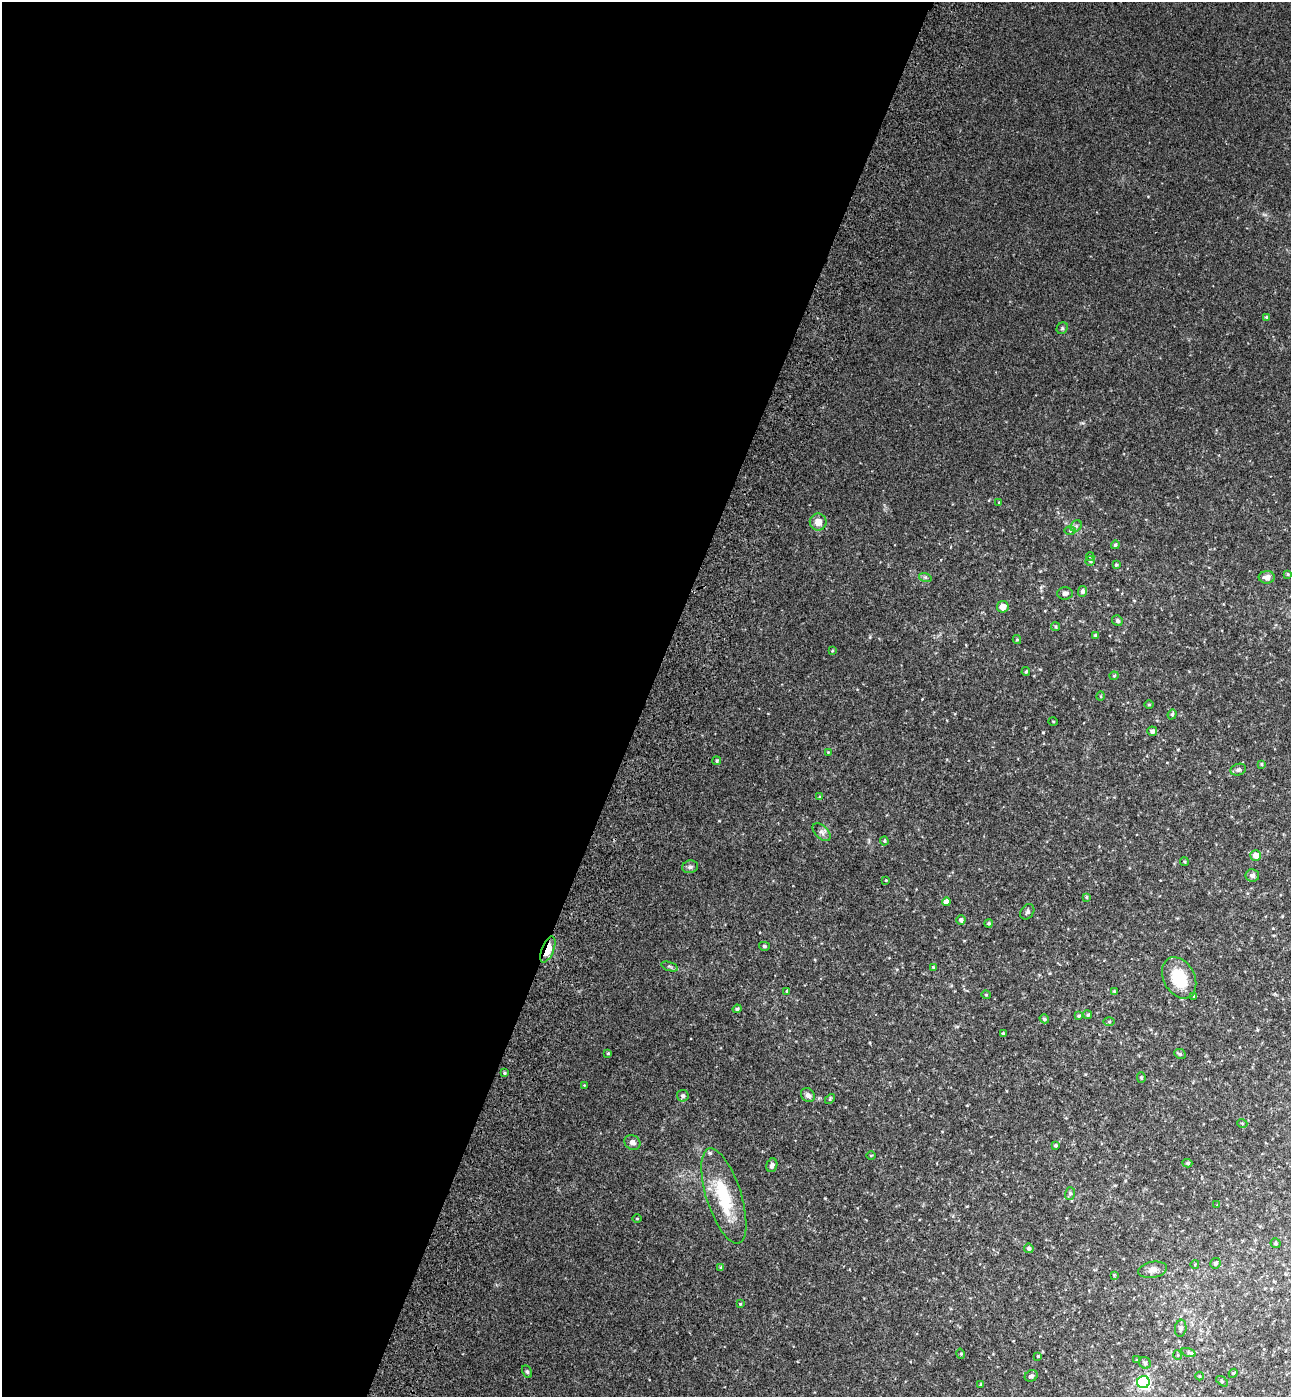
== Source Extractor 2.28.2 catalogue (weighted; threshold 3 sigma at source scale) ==
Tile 5 of 4 x 4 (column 1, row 2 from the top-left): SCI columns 392-1680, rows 2853-4247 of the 5802 x 5712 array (HDU 1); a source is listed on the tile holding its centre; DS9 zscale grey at full resolution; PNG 1293 x 1399 px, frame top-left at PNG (2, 2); each listed source drawn as its Kron ellipse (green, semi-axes under 4 px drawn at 4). Shown black and unused: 50% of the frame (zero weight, under 3 of 4 exposures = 6% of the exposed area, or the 3 px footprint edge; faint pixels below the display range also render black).
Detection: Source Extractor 2.28.2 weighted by HDU 2 'WHT'; one run over the whole footprint, this tile lists its part. Background 0.0388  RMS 0.0065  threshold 0.0294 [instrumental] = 3 sigma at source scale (4.5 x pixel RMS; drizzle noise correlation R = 1.50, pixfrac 1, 0.05/0.05 arcsec/px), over >= 5 px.
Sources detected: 102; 2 inside a brighter listed object's ellipse — not listed separately; the other 100 listed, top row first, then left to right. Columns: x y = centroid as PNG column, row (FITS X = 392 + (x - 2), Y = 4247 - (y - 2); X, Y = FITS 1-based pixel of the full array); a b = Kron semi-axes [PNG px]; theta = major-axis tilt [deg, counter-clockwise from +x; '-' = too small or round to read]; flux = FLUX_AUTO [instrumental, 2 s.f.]
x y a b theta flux
1266 317 4 4 - 0.63
1062 328 6 5 - 1
999 503 3 3 - 0.53
818 522 8 8 - 4.8
1076 526 6 5 - 1.3
1070 531 6 4 1 0.81
1115 545 4 4 - 1.1
1090 556 4 4 - 0.72
1090 561 4 4 - 0.8
1116 565 4 3 - 0.88
1288 574 4 3 - 0.75
925 577 6 4 -18 1
1267 577 8 6 2 3.6
1082 591 5 4 - 1.8
1065 593 8 6 5 1.7
1003 607 6 5 - 5
1117 621 5 5 - 1.4
1055 627 4 4 - 0.85
1095 635 3 3 - 0.79
1017 639 4 4 - 0.67
832 651 4 2 - 0.46
1026 672 4 3 - 0.67
1114 676 4 4 - 0.66
1101 696 5 3 - 0.51
1149 704 4 3 - 0.56
1172 714 5 4 - 0.9
1053 722 4 3 - 0.58
1152 731 5 5 - 2.2
828 752 3 3 - 0.44
717 761 4 4 - 0.92
1261 764 4 3 - 0.65
1238 770 8 6 17 1.9
820 797 3 3 - 0.73
822 832 11 6 -44 2.4
884 841 4 4 - 0.68
1256 855 5 5 - 6.5
1184 862 4 4 - 0.74
690 867 8 6 12 1.8
1252 875 7 6 - 2.3
886 880 4 3 - 0.64
1086 897 4 3 - 0.69
946 902 4 4 - 4.2
1027 912 8 6 56 1.5
961 920 4 4 - 1.8
988 923 4 4 - 0.9
764 946 5 4 - 0.86
548 950 14 6 68 16
669 966 8 3 -19 1
933 967 3 3 - 0.63
1179 978 22 15 -62 23
787 991 3 3 - 0.64
1114 991 3 3 - 0.89
986 995 4 4 - 0.63
1194 996 4 3 - 0.92
737 1009 4 4 - 1.3
1088 1015 4 4 - 1.1
1079 1016 3 3 - 0.69
1044 1019 5 4 - 1.2
1109 1022 6 4 0 0.71
1003 1033 4 3 - 0.69
608 1053 4 4 - 0.65
1180 1054 6 5 - 1.2
504 1073 4 3 - 0.78
1141 1078 5 4 - 0.83
584 1085 3 3 - 0.45
808 1095 7 6 - 2.6
683 1096 6 5 - 1.5
830 1099 6 3 46 0.67
1242 1123 5 3 - 0.55
632 1142 8 7 - 2.7
1056 1145 3 3 - 1.1
871 1156 4 3 - 0.52
1187 1163 5 4 - 0.89
772 1165 7 5 71 1.9
1070 1193 6 5 - 1.1
724 1196 49 17 -72 31
1217 1205 3 3 - 0.44
637 1219 4 3 - 0.5
1276 1243 5 5 - 0.94
1029 1248 5 4 - 1.5
1215 1263 5 5 - 1.5
1195 1264 4 3 - 0.47
721 1267 3 3 - 0.57
1153 1270 14 8 10 3.4
1114 1275 4 3 - 0.54
740 1304 3 3 - 0.52
1181 1328 8 5 82 1.8
1188 1352 7 4 -19 1.2
961 1354 5 3 - 0.59
1178 1355 5 3 - 0.58
1038 1356 4 4 - 0.68
1137 1360 3 3 - 0.59
1145 1363 6 5 - 1.4
527 1372 6 4 -62 1
1233 1373 4 4 - 0.78
1031 1376 6 5 - 1.4
1200 1376 4 3 - 0.48
1222 1381 7 3 -37 0.75
1143 1382 6 6 - 130
981 1384 4 4 - 0.66
Overlapping masked pixels (flux is a lower limit): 1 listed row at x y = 548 950